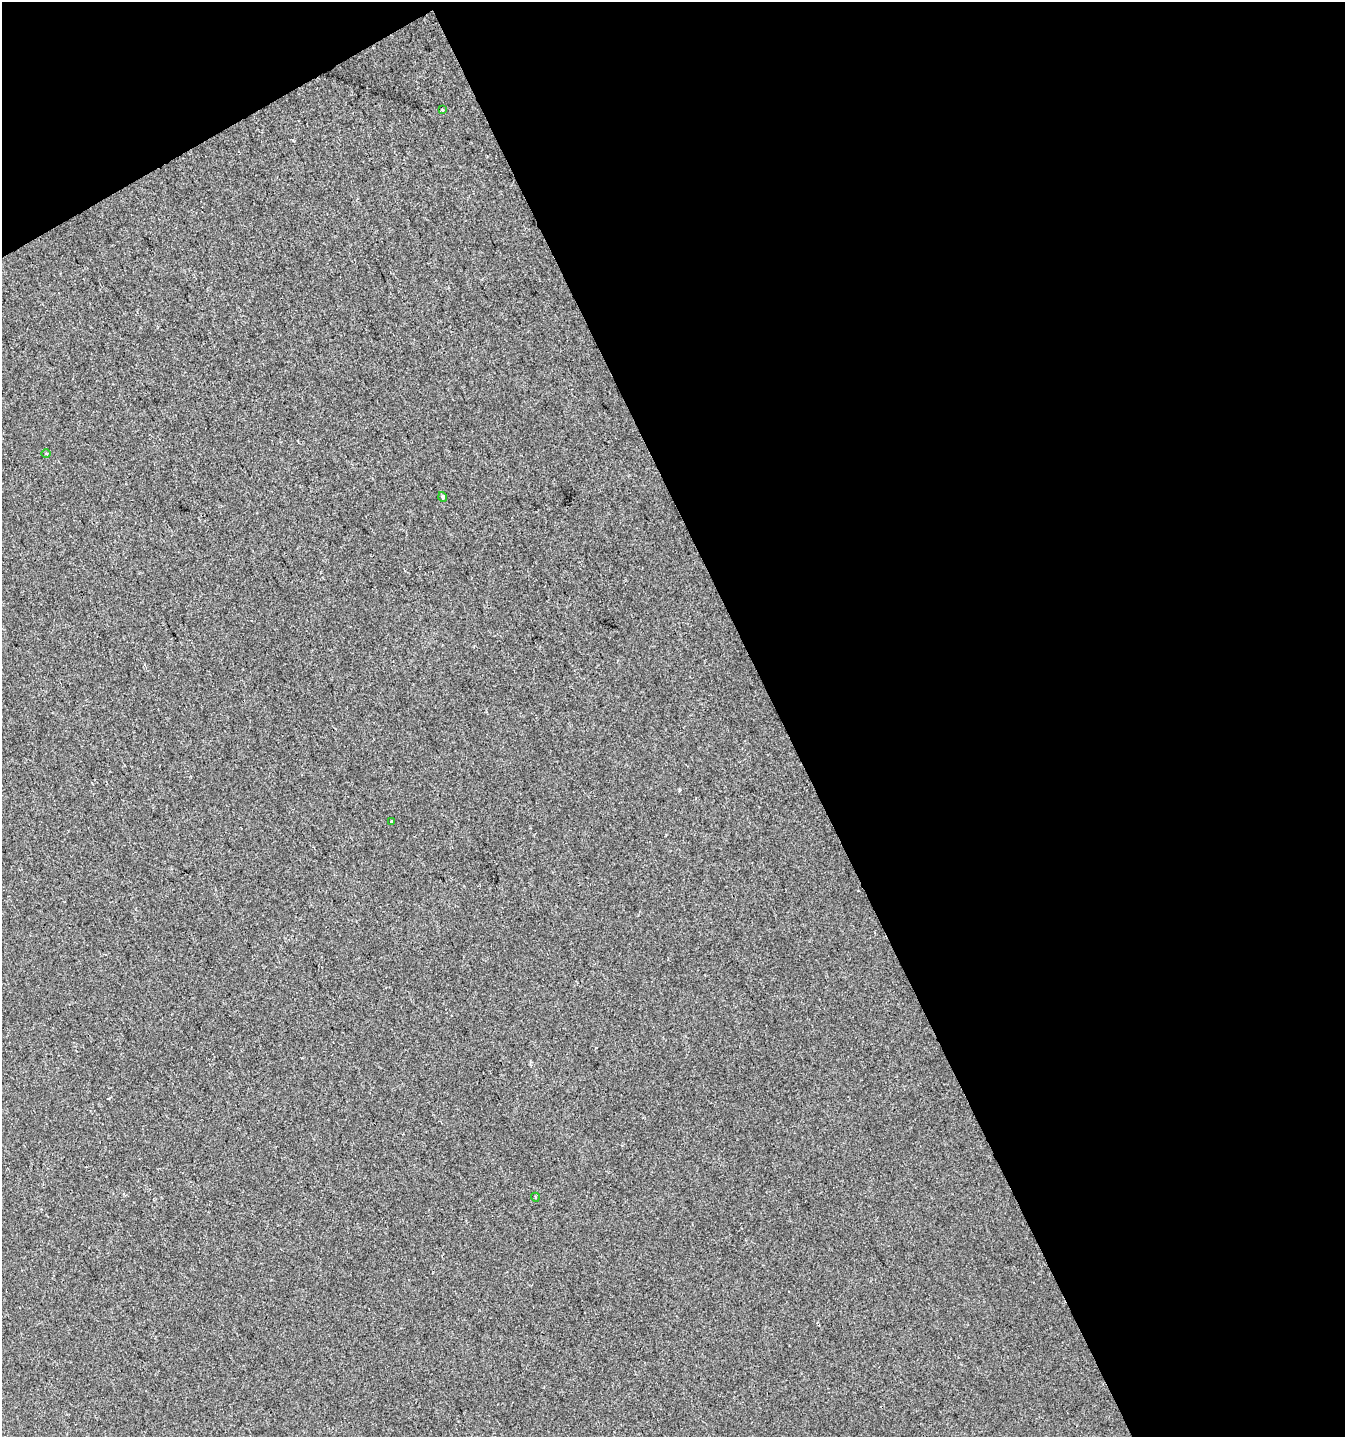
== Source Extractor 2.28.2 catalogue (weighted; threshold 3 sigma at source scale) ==
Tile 2 of 2 x 2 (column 2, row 1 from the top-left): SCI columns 1418-2760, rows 1436-2870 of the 2818 x 2871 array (HDU 1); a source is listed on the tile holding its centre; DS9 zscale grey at full resolution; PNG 1347 x 1439 px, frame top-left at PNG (2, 2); each listed source drawn as its Kron ellipse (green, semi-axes under 4 px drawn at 4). Shown black and unused: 45% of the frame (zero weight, under 2 of 3 exposures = <1% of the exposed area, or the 3 px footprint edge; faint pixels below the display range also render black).
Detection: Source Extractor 2.28.2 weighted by HDU 2 'WHT'; one run over the whole footprint, this tile lists its part. Background 1.14e-04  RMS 0.0044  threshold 0.02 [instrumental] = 3 sigma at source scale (4.5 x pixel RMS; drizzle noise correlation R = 1.50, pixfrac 1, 0.0396/0.0396 arcsec/px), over >= 5 px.
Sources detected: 6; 1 cosmic-ray / hot-pixel residue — neither listed nor drawn; the other 5 listed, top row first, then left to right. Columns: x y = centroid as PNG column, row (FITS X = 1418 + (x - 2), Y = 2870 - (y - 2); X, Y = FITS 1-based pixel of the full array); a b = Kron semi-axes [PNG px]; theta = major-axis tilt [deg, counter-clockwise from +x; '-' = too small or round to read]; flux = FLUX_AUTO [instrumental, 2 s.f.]
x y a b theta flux
442 110 3 3 - 0.95
46 453 4 3 - 0.5
443 497 5 3 - 1.1
391 821 3 3 - 0.71
535 1197 4 3 - 0.45